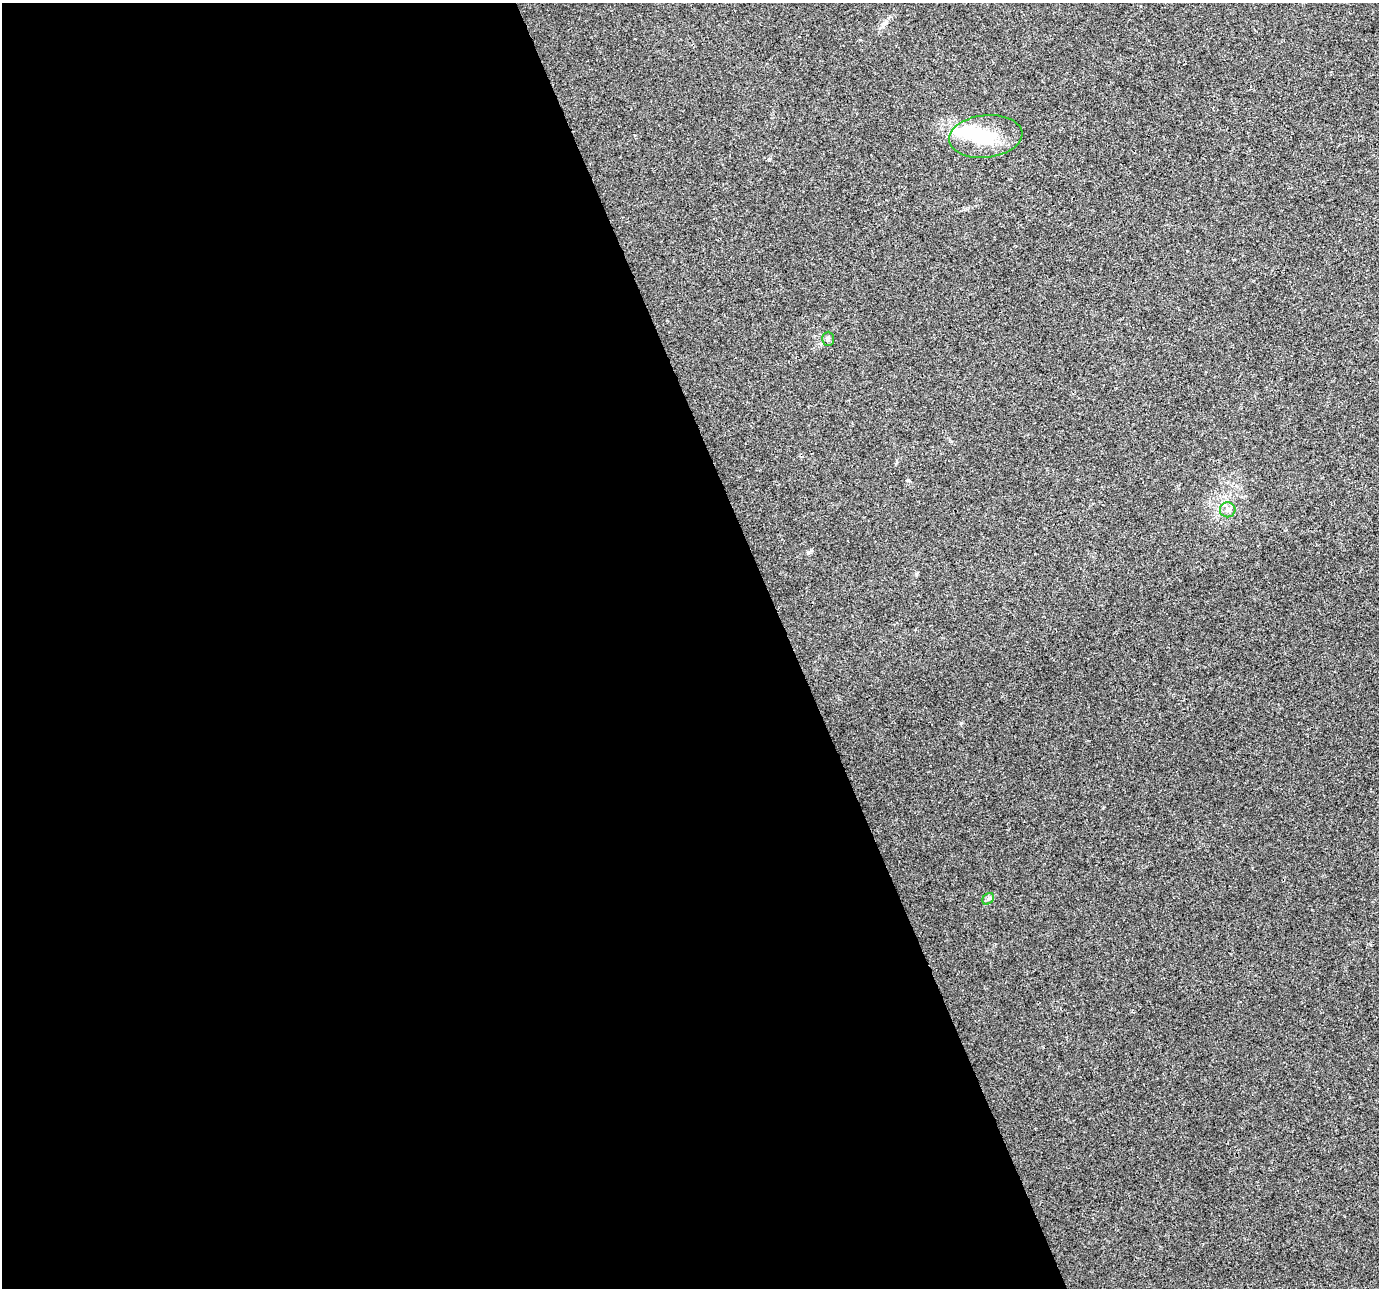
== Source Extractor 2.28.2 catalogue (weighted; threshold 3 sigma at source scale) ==
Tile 9 of 4 x 4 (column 1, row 3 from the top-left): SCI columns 3-1379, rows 1418-2703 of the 5509 x 5350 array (HDU 1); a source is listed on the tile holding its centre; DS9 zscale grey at full resolution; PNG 1381 x 1290 px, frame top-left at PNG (2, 3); each listed source drawn as its Kron ellipse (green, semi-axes under 4 px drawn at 4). Shown black and unused: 57% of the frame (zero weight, under 3 of 4 exposures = <1% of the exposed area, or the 3 px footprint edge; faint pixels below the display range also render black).
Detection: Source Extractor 2.28.2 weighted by HDU 2 'WHT'; one run over the whole footprint, this tile lists its part. Background 0.011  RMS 0.003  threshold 0.0136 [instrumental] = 3 sigma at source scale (4.5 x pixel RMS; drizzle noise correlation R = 1.50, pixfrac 1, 0.0396/0.0396 arcsec/px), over >= 5 px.
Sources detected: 6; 1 inside a brighter object's white glare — neither listed nor drawn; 1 inside a brighter listed object's ellipse — not listed separately; the other 4 listed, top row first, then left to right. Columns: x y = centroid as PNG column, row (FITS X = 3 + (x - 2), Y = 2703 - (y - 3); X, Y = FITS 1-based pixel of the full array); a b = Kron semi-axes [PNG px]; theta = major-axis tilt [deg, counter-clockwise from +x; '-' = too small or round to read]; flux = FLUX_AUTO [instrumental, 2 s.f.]
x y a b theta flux
986 136 37 21 6 14
828 339 7 5 88 0.62
1228 510 8 7 - 1.2
988 899 6 5 - 0.64